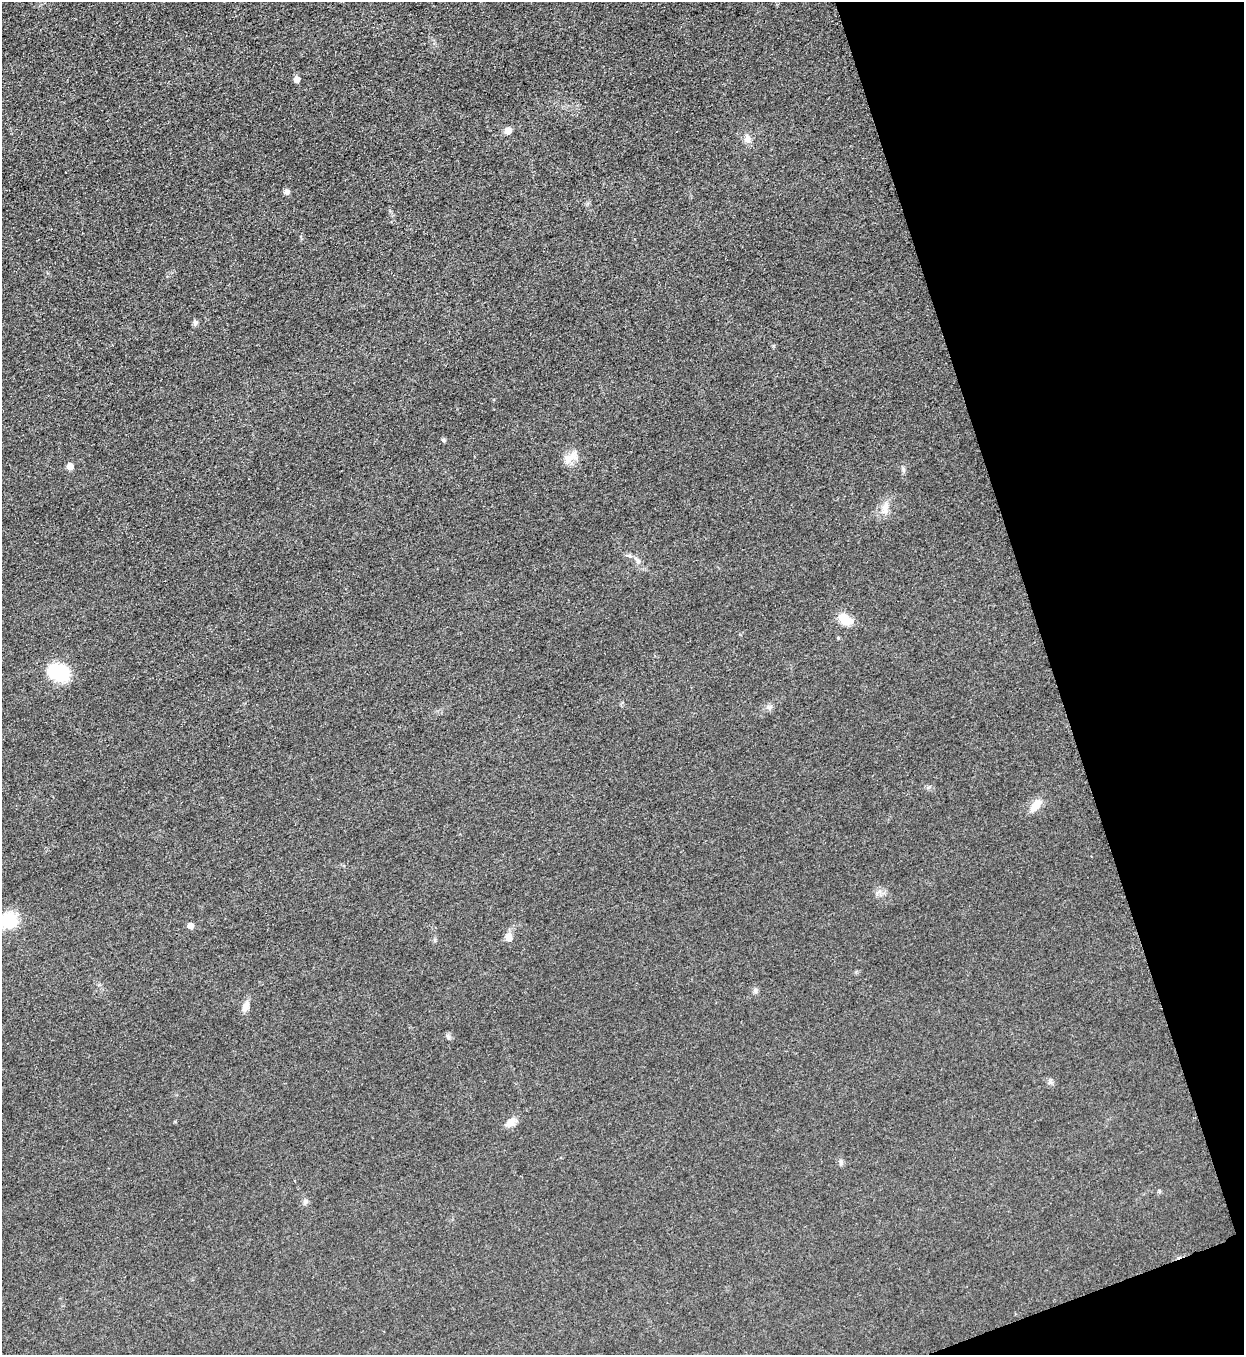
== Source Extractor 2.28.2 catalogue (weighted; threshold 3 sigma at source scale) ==
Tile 12 of 4 x 4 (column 4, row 3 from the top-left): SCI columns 4016-5257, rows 1363-2715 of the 5418 x 5431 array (HDU 1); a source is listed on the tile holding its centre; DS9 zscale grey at full resolution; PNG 1246 x 1357 px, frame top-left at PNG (2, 2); no overlay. Shown black and unused: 16% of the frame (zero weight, under 3 of 5 exposures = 1% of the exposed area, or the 3 px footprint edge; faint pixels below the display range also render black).
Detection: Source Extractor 2.28.2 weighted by HDU 2 'WHT'; one run over the whole footprint, this tile lists its part. Background 0.0227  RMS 0.0046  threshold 0.0208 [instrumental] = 3 sigma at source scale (4.5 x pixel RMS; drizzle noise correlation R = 1.50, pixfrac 1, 0.05/0.05 arcsec/px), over >= 5 px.
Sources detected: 23; all 23 listed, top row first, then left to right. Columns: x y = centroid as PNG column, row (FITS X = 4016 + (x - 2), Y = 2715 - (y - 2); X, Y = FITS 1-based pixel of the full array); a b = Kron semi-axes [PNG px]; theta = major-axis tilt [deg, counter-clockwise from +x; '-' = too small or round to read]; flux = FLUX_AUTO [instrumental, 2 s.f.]
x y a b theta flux
297 79 5 5 - 2.7
508 131 9 7 39 2.3
747 139 10 9 - 2.4
287 192 5 5 - 2.2
195 323 8 5 -82 1.1
443 440 6 5 - 0.73
571 456 24 9 34 4.9
70 466 5 5 - 4.5
885 508 17 8 81 4
629 555 7 6 - 1.1
638 561 10 6 -59 1.9
845 619 15 10 -31 8.5
59 673 17 13 -23 30
1035 805 17 8 49 5.5
9 920 17 16 - 17
190 926 5 5 - 3.4
509 937 10 8 -81 3.4
755 990 9 4 -90 0.98
245 1007 14 8 71 3
448 1037 7 5 -47 1
510 1122 14 9 44 3.5
841 1162 8 5 83 1.1
305 1202 7 6 - 1.3
Isophote crosses this tile's border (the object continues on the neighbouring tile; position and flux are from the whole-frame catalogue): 1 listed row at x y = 9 920
Unlisted compact peaks at least as high as the median listed source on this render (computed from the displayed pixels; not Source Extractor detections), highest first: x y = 903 469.